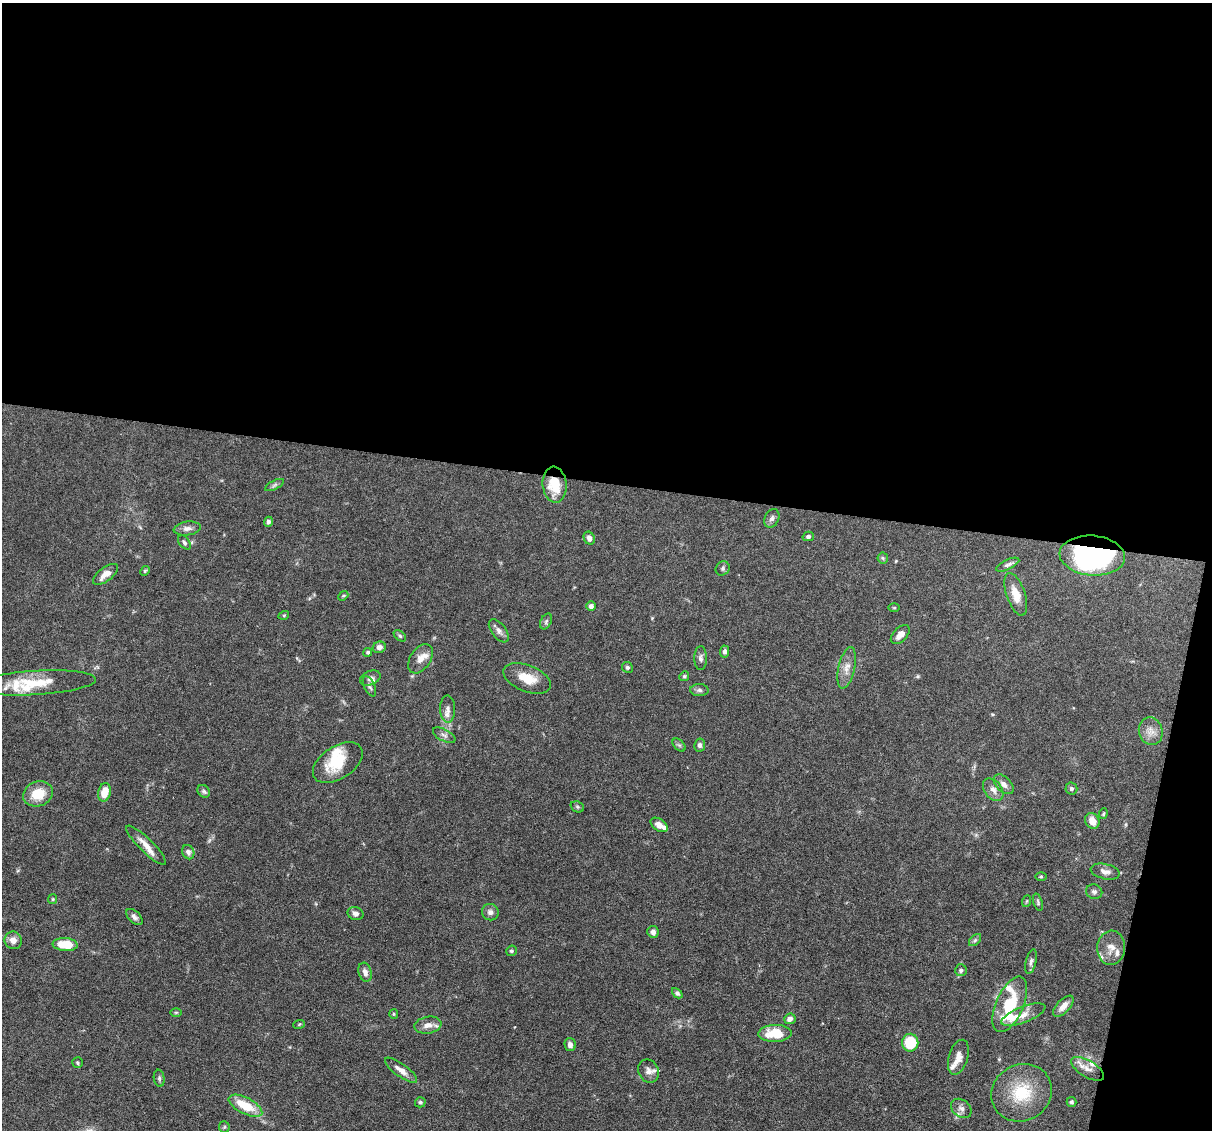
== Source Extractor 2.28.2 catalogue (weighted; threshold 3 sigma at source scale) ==
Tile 4 of 4 x 4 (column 4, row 1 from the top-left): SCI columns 3630-4839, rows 3617-4744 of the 4839 x 4859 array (HDU 1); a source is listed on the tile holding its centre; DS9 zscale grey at full resolution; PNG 1214 x 1132 px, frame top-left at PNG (2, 3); each listed source drawn as its Kron ellipse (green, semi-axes under 4 px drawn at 4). Shown black and unused: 45% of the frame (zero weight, under 3 of 6 exposures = <1% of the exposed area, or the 3 px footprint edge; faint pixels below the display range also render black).
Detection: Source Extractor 2.28.2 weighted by HDU 2 'WHT'; one run over the whole footprint, this tile lists its part. Background 0.0627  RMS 0.003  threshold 0.0122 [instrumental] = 3 sigma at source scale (4.09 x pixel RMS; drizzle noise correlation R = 1.36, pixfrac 0.8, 0.05/0.05 arcsec/px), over >= 5 px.
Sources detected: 110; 14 inside a brighter listed object's ellipse — not listed separately; the other 96 listed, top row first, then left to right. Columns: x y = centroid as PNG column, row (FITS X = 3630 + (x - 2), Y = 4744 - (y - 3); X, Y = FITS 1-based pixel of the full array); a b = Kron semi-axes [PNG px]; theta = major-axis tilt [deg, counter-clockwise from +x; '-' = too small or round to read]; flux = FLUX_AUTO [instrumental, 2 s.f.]
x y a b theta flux
274 485 10 4 27 0.63
555 485 18 12 -85 7.3
772 518 10 7 63 0.9
268 522 5 4 - 0.73
187 528 13 7 7 1.4
808 536 5 4 - 0.54
589 538 7 5 -58 1.2
184 542 8 5 -52 0.6
1092 556 33 20 -5 50
883 558 5 5 - 0.43
1008 565 12 5 25 0.78
723 568 7 6 - 0.64
145 571 5 4 - 0.34
105 574 15 7 37 2.5
1016 594 22 9 -71 3.8
343 596 5 4 - 0.37
591 606 5 4 - 0.96
894 608 5 3 - 0.27
284 615 5 3 - 0.26
546 621 8 5 64 0.57
499 631 13 7 -52 1.3
900 635 11 6 46 1.9
400 636 7 4 -41 0.48
379 647 6 5 - 1.2
725 651 6 4 88 0.76
368 652 4 4 - 0.47
701 658 12 6 -89 0.94
421 659 16 10 57 2.7
627 667 6 5 - 0.58
847 668 21 8 77 2.5
684 676 5 4 - 0.39
370 678 11 7 21 0.99
527 678 25 13 -21 5.4
35 683 61 12 3 9.2
369 686 11 5 -66 0.77
699 690 9 6 -2 0.81
448 709 13 7 -89 1.6
1151 731 14 11 -75 2.5
444 735 12 6 -27 1
679 745 8 4 -44 0.52
700 745 6 5 - 0.86
338 763 28 16 33 9
1004 784 12 7 -45 1.3
1071 788 6 6 - 0.59
993 790 13 8 -52 1.7
204 791 7 5 -45 0.6
104 792 9 6 76 4.1
38 794 15 12 20 5.9
577 807 7 5 -22 0.46
1103 814 5 3 - 0.31
1092 821 8 7 - 2.5
659 825 9 6 -33 1.8
146 845 27 7 -44 3
188 852 7 6 - 1.1
1105 872 15 7 -13 1.5
1041 876 5 3 - 0.3
1094 892 8 7 - 0.76
53 899 5 4 - 0.31
1027 901 6 3 70 0.3
1038 902 9 4 -73 0.5
490 912 8 8 - 1.1
355 913 8 6 -23 1.1
134 917 10 5 -44 0.94
653 932 6 5 - 1
13 940 9 8 - 1.9
975 940 7 4 45 0.52
65 945 12 6 -4 6.9
1111 948 17 14 85 2.9
511 951 5 5 - 0.44
1031 962 12 5 76 0.86
961 970 6 6 - 0.74
365 972 10 6 -72 1.3
677 993 6 4 -44 0.65
1010 1004 30 13 66 10
1063 1006 13 6 47 2.2
176 1012 6 4 0 0.29
394 1014 5 4 - 0.3
1023 1015 23 8 21 2.8
790 1019 6 5 - 1.4
299 1024 6 3 20 0.28
428 1025 13 8 10 2.1
775 1033 16 8 2 7.7
910 1043 9 8 - 10
570 1045 6 5 - 1.2
958 1057 18 9 73 2.2
77 1063 5 5 - 0.43
1088 1069 18 8 -31 2.4
401 1070 19 6 -36 2.2
648 1071 12 10 -59 1.5
159 1078 8 5 -81 0.57
1021 1093 31 28 29 13
420 1102 5 5 - 0.48
1071 1102 5 5 - 0.54
245 1106 18 8 -27 7.7
961 1108 11 8 -37 1.4
224 1127 6 5 - 0.45
Overlapping masked pixels (flux is a lower limit): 2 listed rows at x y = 555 485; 1092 556